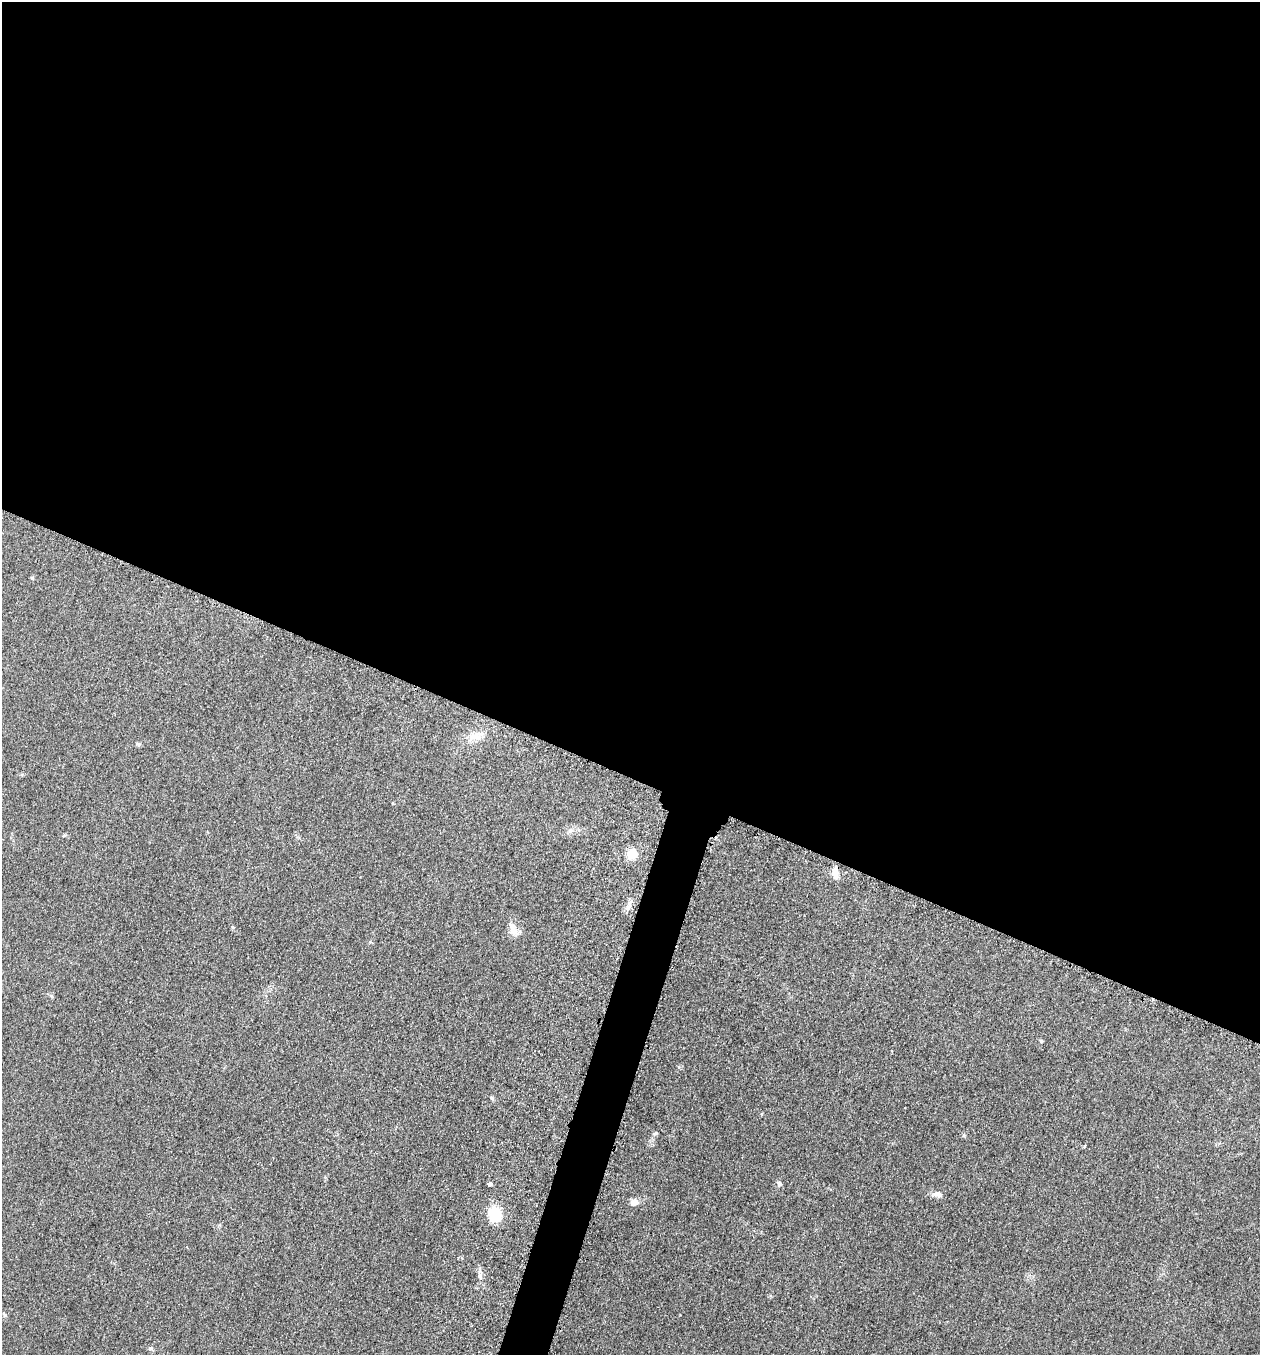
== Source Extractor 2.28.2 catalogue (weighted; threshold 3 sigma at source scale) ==
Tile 3 of 4 x 4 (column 3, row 1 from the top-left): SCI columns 2713-3970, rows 4078-5430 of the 5506 x 5462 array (HDU 1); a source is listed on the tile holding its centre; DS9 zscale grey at full resolution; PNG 1262 x 1357 px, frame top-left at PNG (2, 2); no overlay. Shown black and unused: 59% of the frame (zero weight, under 3 of 5 exposures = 4% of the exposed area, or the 3 px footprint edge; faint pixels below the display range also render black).
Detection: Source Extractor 2.28.2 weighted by HDU 2 'WHT'; one run over the whole footprint, this tile lists its part. Background 0.0602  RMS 0.0063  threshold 0.0282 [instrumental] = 3 sigma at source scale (4.5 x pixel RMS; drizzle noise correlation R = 1.50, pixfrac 1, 0.05/0.05 arcsec/px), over >= 5 px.
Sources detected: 20; all 20 listed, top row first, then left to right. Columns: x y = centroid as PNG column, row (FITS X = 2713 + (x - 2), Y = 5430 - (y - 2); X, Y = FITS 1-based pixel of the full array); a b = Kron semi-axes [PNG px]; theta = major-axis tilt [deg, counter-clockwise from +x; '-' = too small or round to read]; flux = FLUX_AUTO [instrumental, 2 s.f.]
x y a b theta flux
32 578 6 3 -19 0.59
475 736 20 10 31 7.5
138 744 8 5 -8 1.1
570 830 6 6 - 1.7
632 854 5 5 - 37
835 872 16 8 -84 5.1
629 905 18 6 71 3.1
233 927 5 4 - 0.81
512 929 20 9 -66 5.8
1041 1041 5 4 - 0.7
492 1097 6 4 -44 0.87
655 1133 6 4 20 0.79
490 1184 4 4 - 1.4
779 1184 7 6 - 1.7
938 1194 11 8 -18 3.2
634 1202 8 7 - 4
494 1214 12 9 -84 29
480 1275 6 6 - 1.5
4 1314 7 3 -53 0.8
151 1348 6 5 - 1.2
Overlapping masked pixels (flux is a lower limit): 1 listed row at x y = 835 872
Unlisted compact peaks at least as high as the median listed source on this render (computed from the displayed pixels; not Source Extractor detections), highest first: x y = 964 1135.